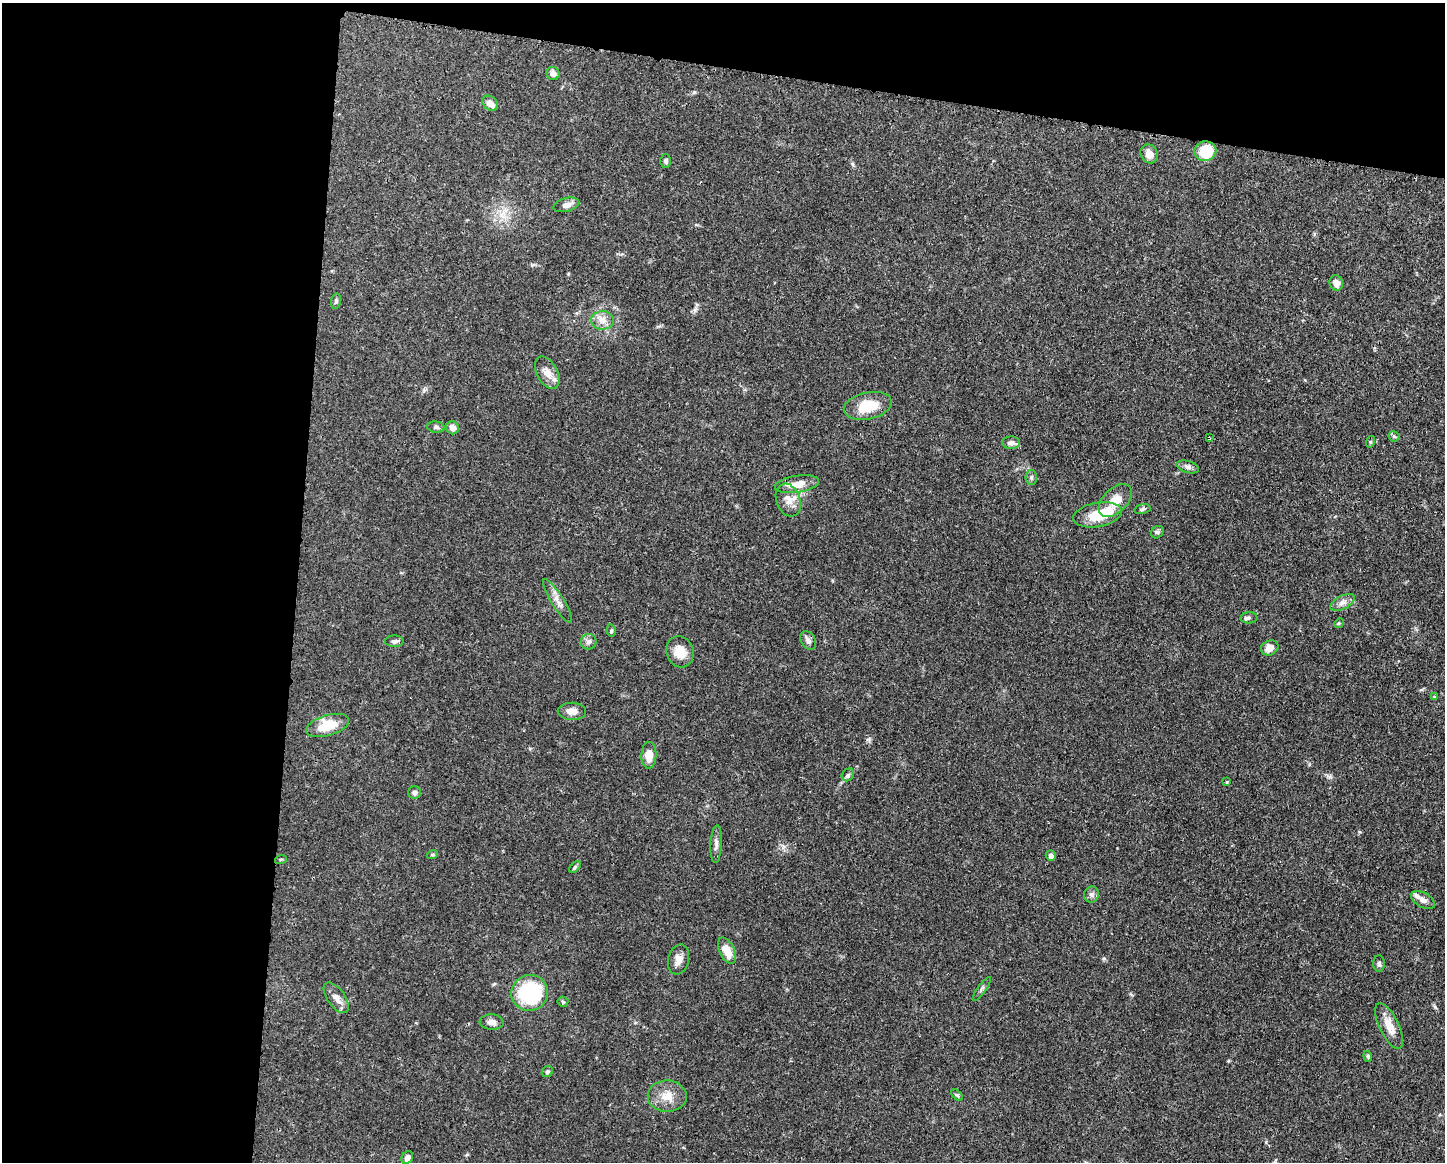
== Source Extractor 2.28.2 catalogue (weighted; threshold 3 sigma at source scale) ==
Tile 1 of 3 x 4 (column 1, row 1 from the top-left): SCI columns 114-1556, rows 3486-4645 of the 4668 x 4652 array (HDU 1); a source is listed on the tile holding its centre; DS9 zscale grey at full resolution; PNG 1447 x 1164 px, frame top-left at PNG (2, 3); each listed source drawn as its Kron ellipse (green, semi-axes under 4 px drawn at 4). Shown black and unused: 26% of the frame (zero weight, under 3 of 4 exposures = <1% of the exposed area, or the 3 px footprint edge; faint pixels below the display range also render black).
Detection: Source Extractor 2.28.2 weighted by HDU 2 'WHT'; one run over the whole footprint, this tile lists its part. Background 0.0443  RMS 0.0029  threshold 0.0129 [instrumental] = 3 sigma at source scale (4.5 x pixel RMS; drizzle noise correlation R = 1.50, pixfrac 1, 0.05/0.05 arcsec/px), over >= 5 px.
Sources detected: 66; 1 inside a brighter object's white glare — neither listed nor drawn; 2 inside a brighter listed object's ellipse — not listed separately; the other 63 listed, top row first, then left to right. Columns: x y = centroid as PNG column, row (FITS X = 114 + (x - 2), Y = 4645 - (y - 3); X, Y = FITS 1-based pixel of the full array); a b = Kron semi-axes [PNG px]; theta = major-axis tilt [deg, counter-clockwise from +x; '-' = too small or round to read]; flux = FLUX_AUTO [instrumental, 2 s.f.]
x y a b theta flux
553 73 7 6 - 1.2
490 103 9 6 -41 2.2
1205 151 11 10 - 8.9
1149 154 10 8 -60 2.4
666 161 7 5 -89 0.59
566 205 13 6 15 1.8
1336 283 8 6 -73 2.1
336 301 8 5 80 0.52
603 320 11 9 -1 2.3
547 373 17 10 -61 2.8
868 406 24 13 12 7.7
436 427 9 5 -8 0.69
453 428 6 6 - 1.7
1394 436 5 5 - 0.42
1209 438 3 3 - 0.42
1370 442 6 4 72 0.35
1011 443 9 6 3 1.2
1188 467 11 5 -16 0.94
1031 477 7 5 90 0.65
797 484 22 8 9 3.7
788 500 17 12 -70 2.9
1115 501 20 12 45 4.4
1142 509 8 4 13 0.62
1097 515 24 12 11 7.9
1157 532 7 5 43 0.6
558 601 25 6 -58 2.1
1342 602 13 6 27 1.6
1249 618 8 5 3 0.67
1339 623 5 4 - 0.31
611 630 6 4 -80 0.4
808 640 10 7 -61 1.1
394 641 9 6 2 0.86
589 642 8 7 - 1.1
1270 648 9 7 24 2.1
680 652 16 13 -72 4.5
1434 697 4 4 - 0.27
572 711 14 8 -1 2
327 726 22 10 16 6.5
649 755 13 7 89 3.3
848 775 7 5 48 0.61
1227 782 4 3 - 0.24
415 792 6 6 - 1
716 844 19 5 87 1.4
432 855 5 3 - 0.33
1051 856 5 5 - 1
281 859 6 3 18 0.31
575 867 7 4 45 0.46
1091 894 8 7 - 0.94
1423 900 13 7 -29 1.7
727 951 14 7 -64 4.3
679 959 15 10 75 2.2
1379 963 8 6 -85 0.7
982 989 14 3 55 0.61
530 993 18 18 - 22
336 998 18 8 -55 2.1
563 1002 5 5 - 0.41
492 1022 12 7 -4 1.6
1389 1026 25 10 -64 3.8
1368 1056 5 4 - 0.37
547 1072 6 5 - 0.51
957 1095 7 4 -44 0.48
667 1096 19 16 -1 4.3
407 1158 7 5 57 1.2
Overlapping masked pixels (flux is a lower limit): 1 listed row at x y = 1209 438
Unlisted compact peaks at least as high as the median listed source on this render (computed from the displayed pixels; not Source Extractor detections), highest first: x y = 1435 1007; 1330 777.